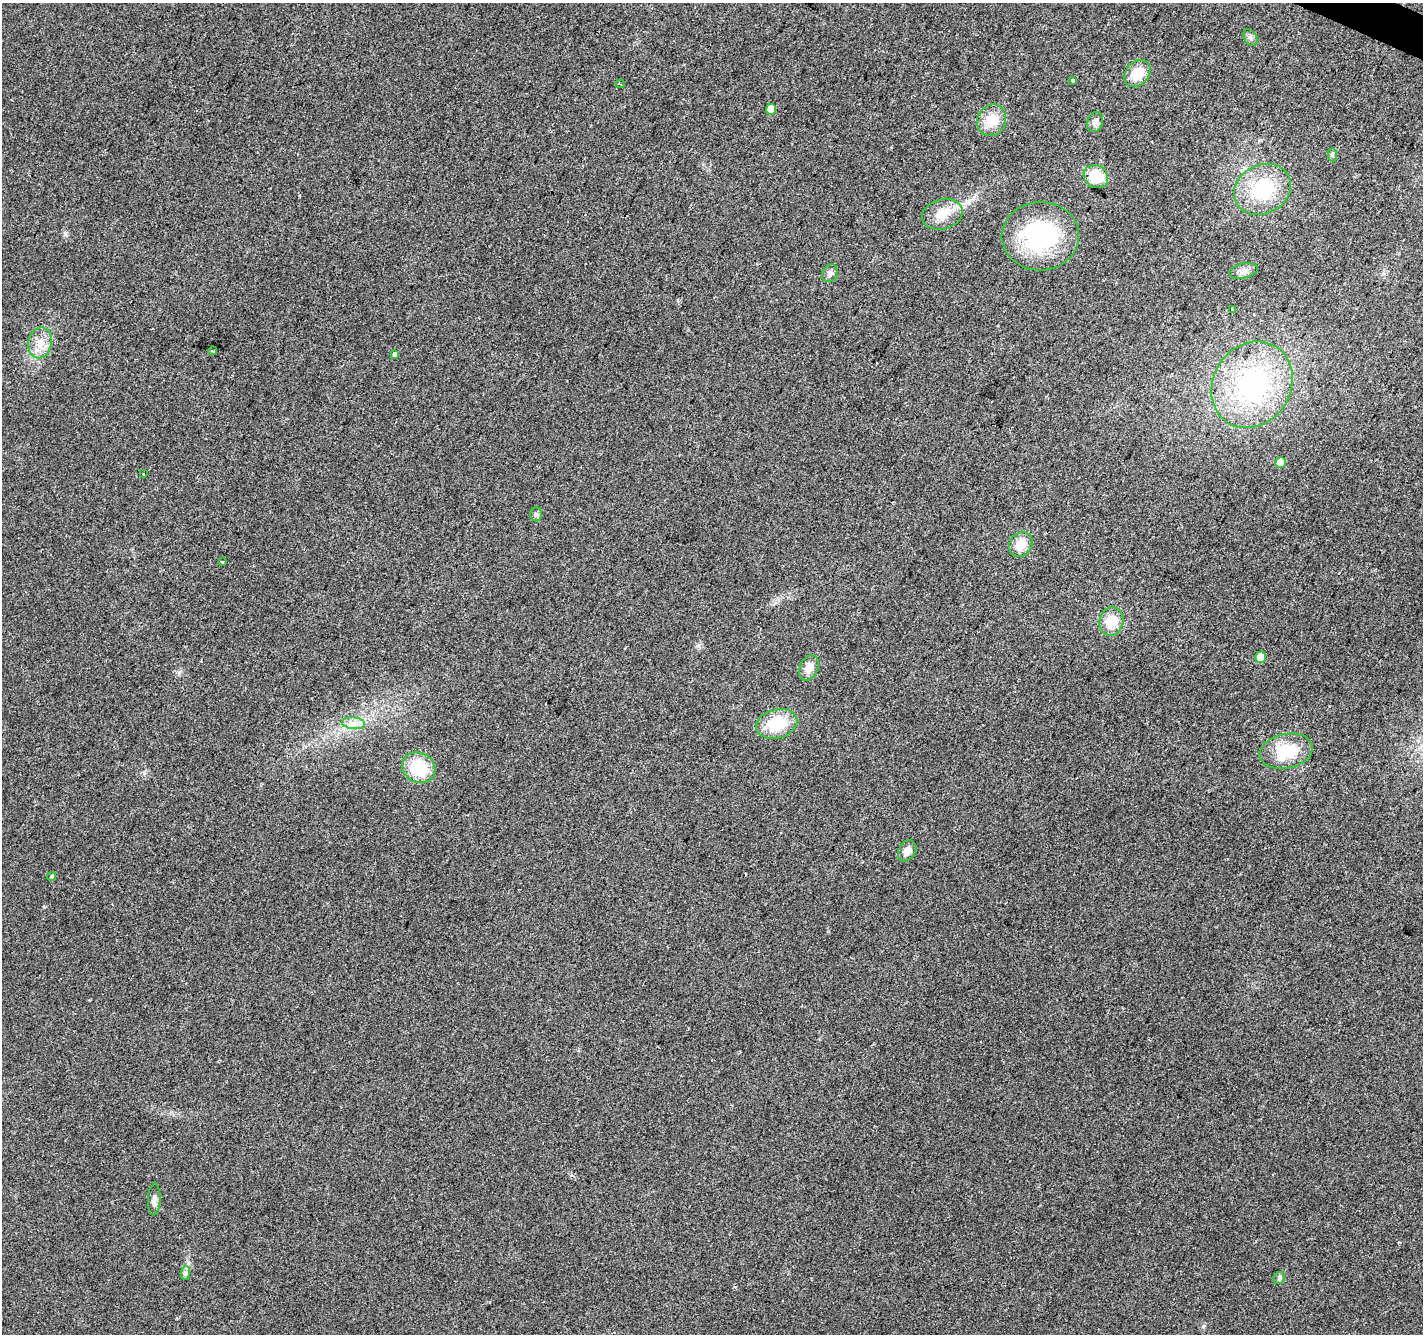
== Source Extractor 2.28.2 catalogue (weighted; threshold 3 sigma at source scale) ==
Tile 10 of 4 x 4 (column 2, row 3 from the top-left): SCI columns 1428-2848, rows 1603-2934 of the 5690 x 5802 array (HDU 1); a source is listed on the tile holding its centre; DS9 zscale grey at full resolution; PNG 1425 x 1336 px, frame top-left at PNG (2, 3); each listed source drawn as its Kron ellipse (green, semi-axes under 4 px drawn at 4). Shown black and unused: <1% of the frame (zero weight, under 2 of 3 exposures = <1% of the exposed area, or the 3 px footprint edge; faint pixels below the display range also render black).
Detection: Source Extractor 2.28.2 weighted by HDU 2 'WHT'; one run over the whole footprint, this tile lists its part. Background 0.0552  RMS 0.0089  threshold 0.04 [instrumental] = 3 sigma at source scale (4.5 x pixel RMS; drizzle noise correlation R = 1.50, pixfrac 1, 0.0396/0.0396 arcsec/px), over >= 5 px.
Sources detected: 37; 1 cosmic-ray / hot-pixel residue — neither listed nor drawn; the other 36 listed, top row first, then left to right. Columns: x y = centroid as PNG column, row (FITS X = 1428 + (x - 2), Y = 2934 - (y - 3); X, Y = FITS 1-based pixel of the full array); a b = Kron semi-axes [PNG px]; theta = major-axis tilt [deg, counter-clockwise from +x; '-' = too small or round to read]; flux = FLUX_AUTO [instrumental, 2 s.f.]
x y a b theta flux
1250 37 9 6 -61 2.7
1137 73 15 11 49 19
1073 80 3 3 - 5
620 84 4 2 - 0.86
771 109 5 5 - 11
992 120 16 14 67 16
1095 122 10 7 71 4.4
1332 155 7 4 -89 1.6
1096 176 13 11 -35 24
1263 189 29 24 28 55
942 214 21 15 16 16
1040 236 39 34 3 100
1243 271 14 7 13 4.8
830 273 9 7 59 3.5
1232 309 3 3 - 3.9
40 343 15 12 78 11
212 351 4 3 - 14
394 354 3 3 - 16
1252 385 45 38 57 130
1281 462 5 5 - 10
143 474 3 3 - 0.94
536 514 7 6 - 2.1
1021 544 13 11 58 14
222 562 3 3 - 1.8
1111 621 14 12 76 17
1261 657 5 5 - 14
809 668 13 9 66 7.8
353 723 12 6 -6 5.4
777 724 21 14 15 32
1286 751 27 17 12 34
419 768 17 15 -29 37
907 851 11 8 59 6.9
51 876 5 4 - 1.1
154 1199 16 6 87 4.2
186 1273 7 4 89 2
1279 1278 6 5 - 1.8
Unlisted compact peaks at least as high as the median listed source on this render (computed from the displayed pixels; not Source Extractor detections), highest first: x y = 1203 1326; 144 773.